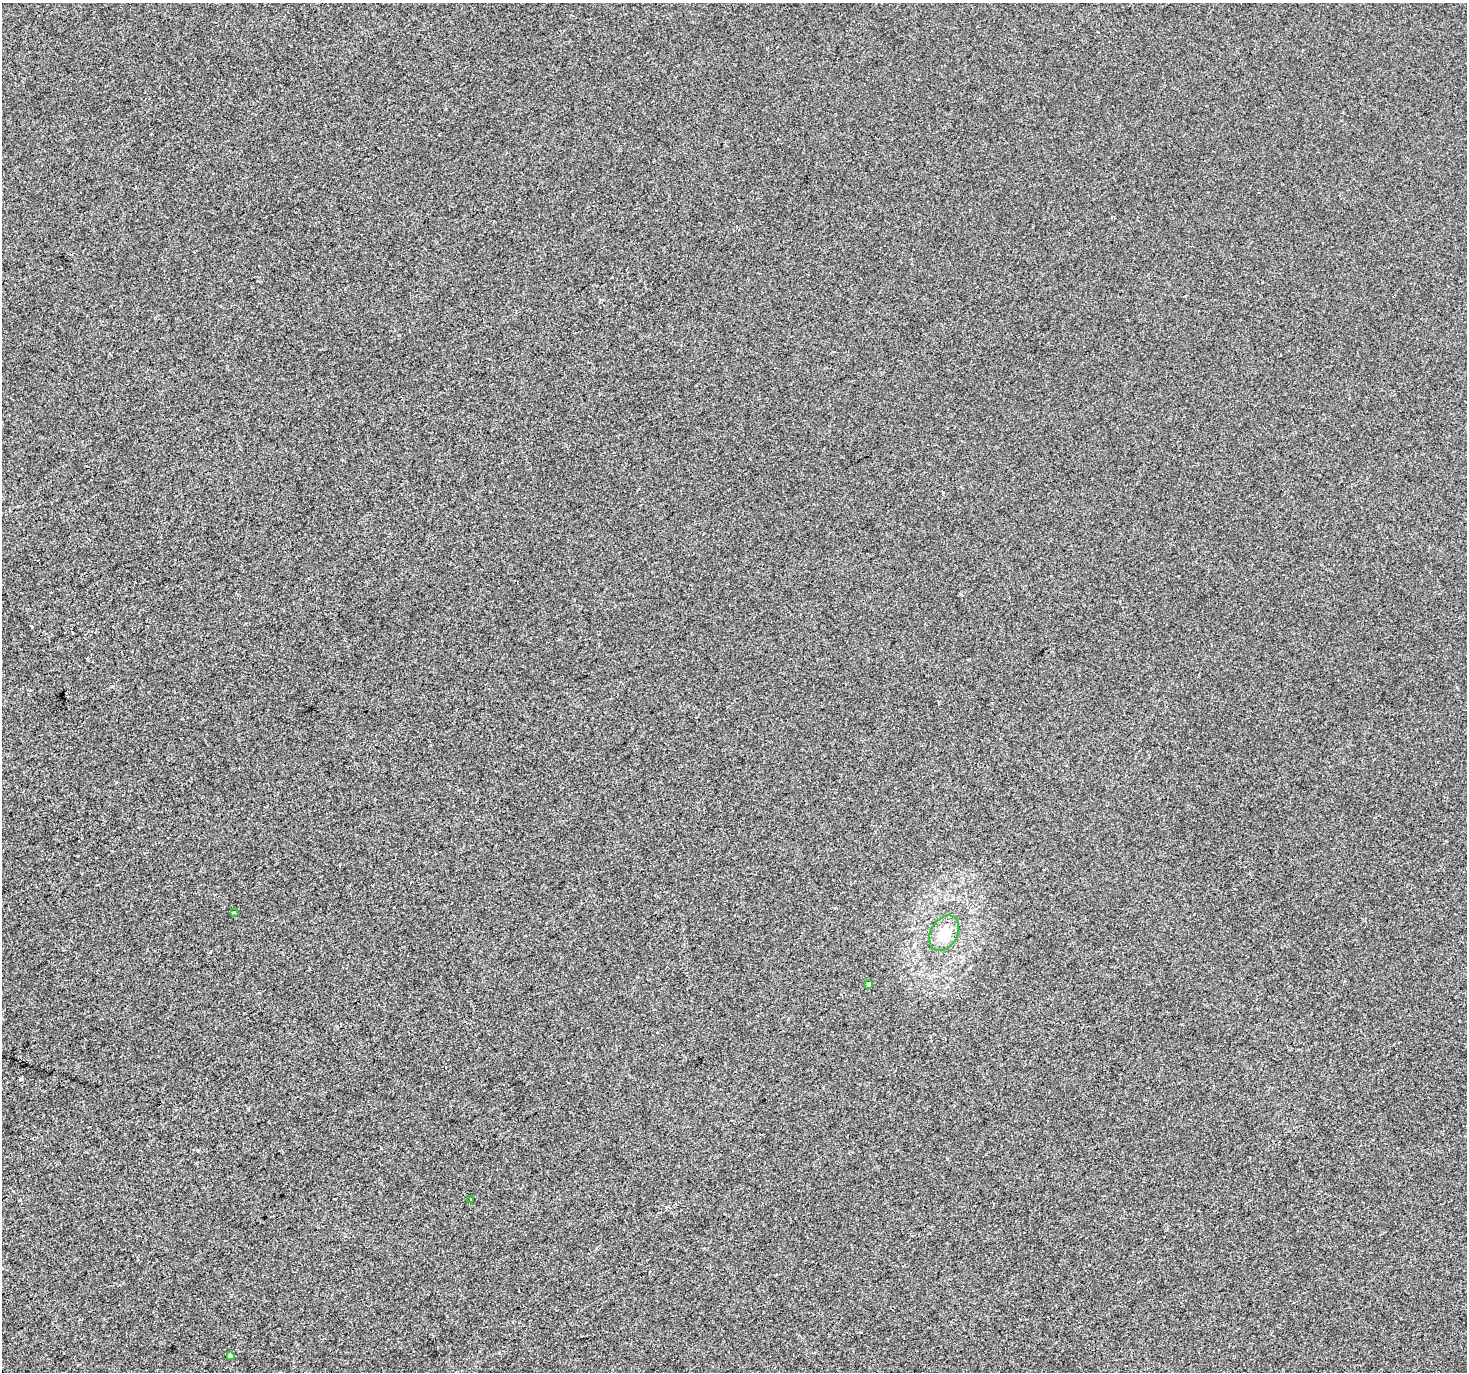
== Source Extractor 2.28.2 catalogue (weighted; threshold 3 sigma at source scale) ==
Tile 7 of 4 x 4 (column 3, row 2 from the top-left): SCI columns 2933-4397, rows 2913-4282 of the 5861 x 5764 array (HDU 1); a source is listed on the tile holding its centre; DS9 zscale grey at full resolution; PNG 1469 x 1374 px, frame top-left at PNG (2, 3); each listed source drawn as its Kron ellipse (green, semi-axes under 4 px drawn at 4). Shown black and unused: <1% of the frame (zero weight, under 2 of 3 exposures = <1% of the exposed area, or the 3 px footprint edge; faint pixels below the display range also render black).
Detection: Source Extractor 2.28.2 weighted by HDU 2 'WHT'; one run over the whole footprint, this tile lists its part. Background -5.51e-04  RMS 0.0041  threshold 0.0185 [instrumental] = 3 sigma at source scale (4.5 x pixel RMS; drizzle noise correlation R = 1.50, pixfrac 1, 0.0396/0.0396 arcsec/px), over >= 5 px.
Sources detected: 7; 2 cosmic-ray / hot-pixel residue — neither listed nor drawn; the other 5 listed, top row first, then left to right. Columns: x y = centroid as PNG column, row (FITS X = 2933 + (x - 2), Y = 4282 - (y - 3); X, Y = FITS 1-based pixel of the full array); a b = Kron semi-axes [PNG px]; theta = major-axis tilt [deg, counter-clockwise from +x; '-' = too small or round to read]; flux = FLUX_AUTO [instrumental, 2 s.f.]
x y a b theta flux
234 912 3 2 - 0.59
944 933 19 13 60 7.3
869 984 3 3 - 1.2
471 1199 3 3 - 0.73
230 1356 3 3 - 4.6